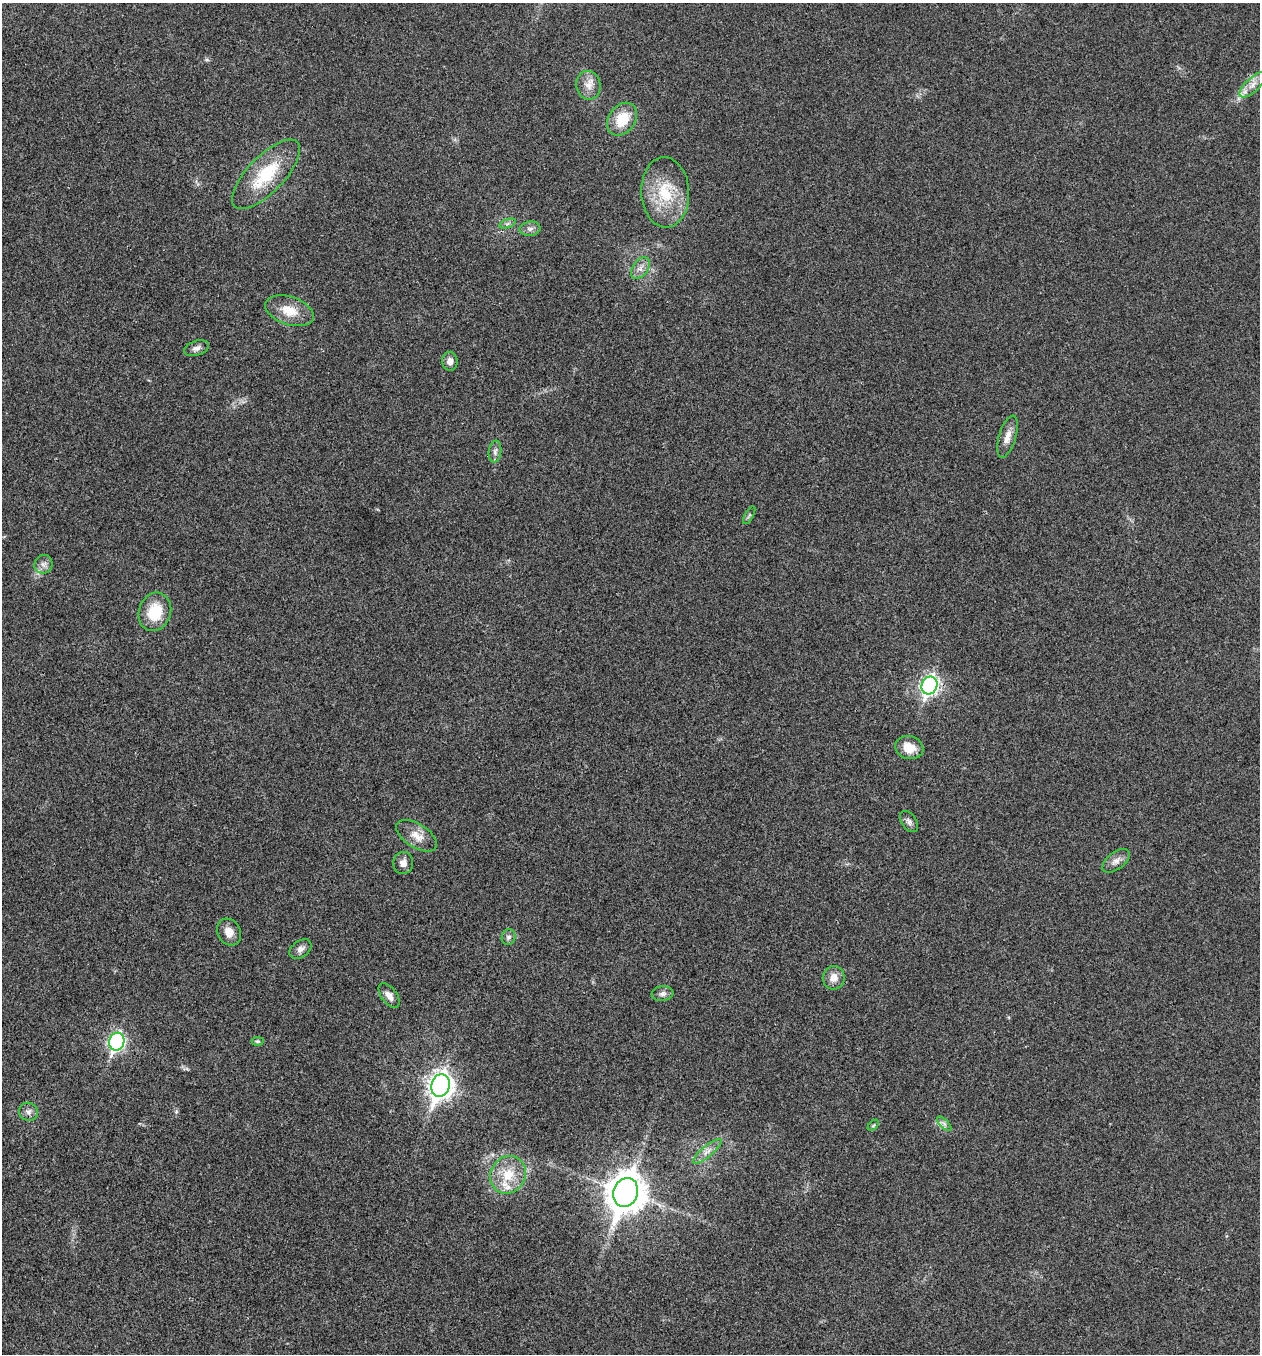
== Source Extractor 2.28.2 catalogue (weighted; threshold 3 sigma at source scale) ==
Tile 11 of 4 x 4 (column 3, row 3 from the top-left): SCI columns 2781-4038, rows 1355-2706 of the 5430 x 5417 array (HDU 1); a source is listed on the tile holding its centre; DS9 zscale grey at full resolution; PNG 1262 x 1356 px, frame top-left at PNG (2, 3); each listed source drawn as its Kron ellipse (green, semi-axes under 4 px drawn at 4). Shown black and unused: <1% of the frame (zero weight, under 3 of 4 exposures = <1% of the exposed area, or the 3 px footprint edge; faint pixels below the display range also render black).
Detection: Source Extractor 2.28.2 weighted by HDU 2 'WHT'; one run over the whole footprint, this tile lists its part. Background 0.0205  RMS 0.0057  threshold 0.0256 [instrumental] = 3 sigma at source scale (4.5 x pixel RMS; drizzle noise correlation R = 1.50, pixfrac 1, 0.05/0.05 arcsec/px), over >= 5 px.
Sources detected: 37; all 37 listed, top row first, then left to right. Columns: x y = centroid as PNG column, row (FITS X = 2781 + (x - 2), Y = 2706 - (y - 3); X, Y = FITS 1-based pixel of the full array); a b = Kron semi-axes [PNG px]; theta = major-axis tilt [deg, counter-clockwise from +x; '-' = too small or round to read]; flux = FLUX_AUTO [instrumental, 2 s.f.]
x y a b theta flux
588 85 14 12 -79 5.5
1253 85 17 6 44 4.9
622 119 18 13 55 15
266 174 45 18 46 31
665 192 35 24 -87 27
508 224 9 4 19 1.2
530 229 10 7 8 2.5
640 268 12 7 56 3.6
289 311 25 14 -19 12
197 348 13 7 17 2.7
450 361 9 7 -83 3.5
1007 437 22 8 73 5.7
495 452 11 6 82 2.1
749 515 10 3 61 1
43 564 9 9 - 2.8
155 612 20 16 71 18
929 685 9 7 68 200
909 748 14 11 -16 9.1
909 821 12 7 -55 2.4
417 836 23 11 -32 7.3
1116 861 16 8 38 3.9
403 863 11 10 - 4
229 932 14 11 -62 6
508 937 8 7 - 2.1
300 949 12 8 35 3.1
834 978 12 11 - 5.5
663 994 11 7 7 2.4
389 996 14 7 -53 4
258 1041 6 4 -3 0.98
117 1042 9 7 71 150
441 1085 11 9 72 480
28 1112 10 9 - 2.5
944 1124 9 3 -45 1.4
873 1125 7 4 45 0.77
707 1151 18 5 40 4
508 1175 19 17 60 15
626 1192 15 12 71 1300